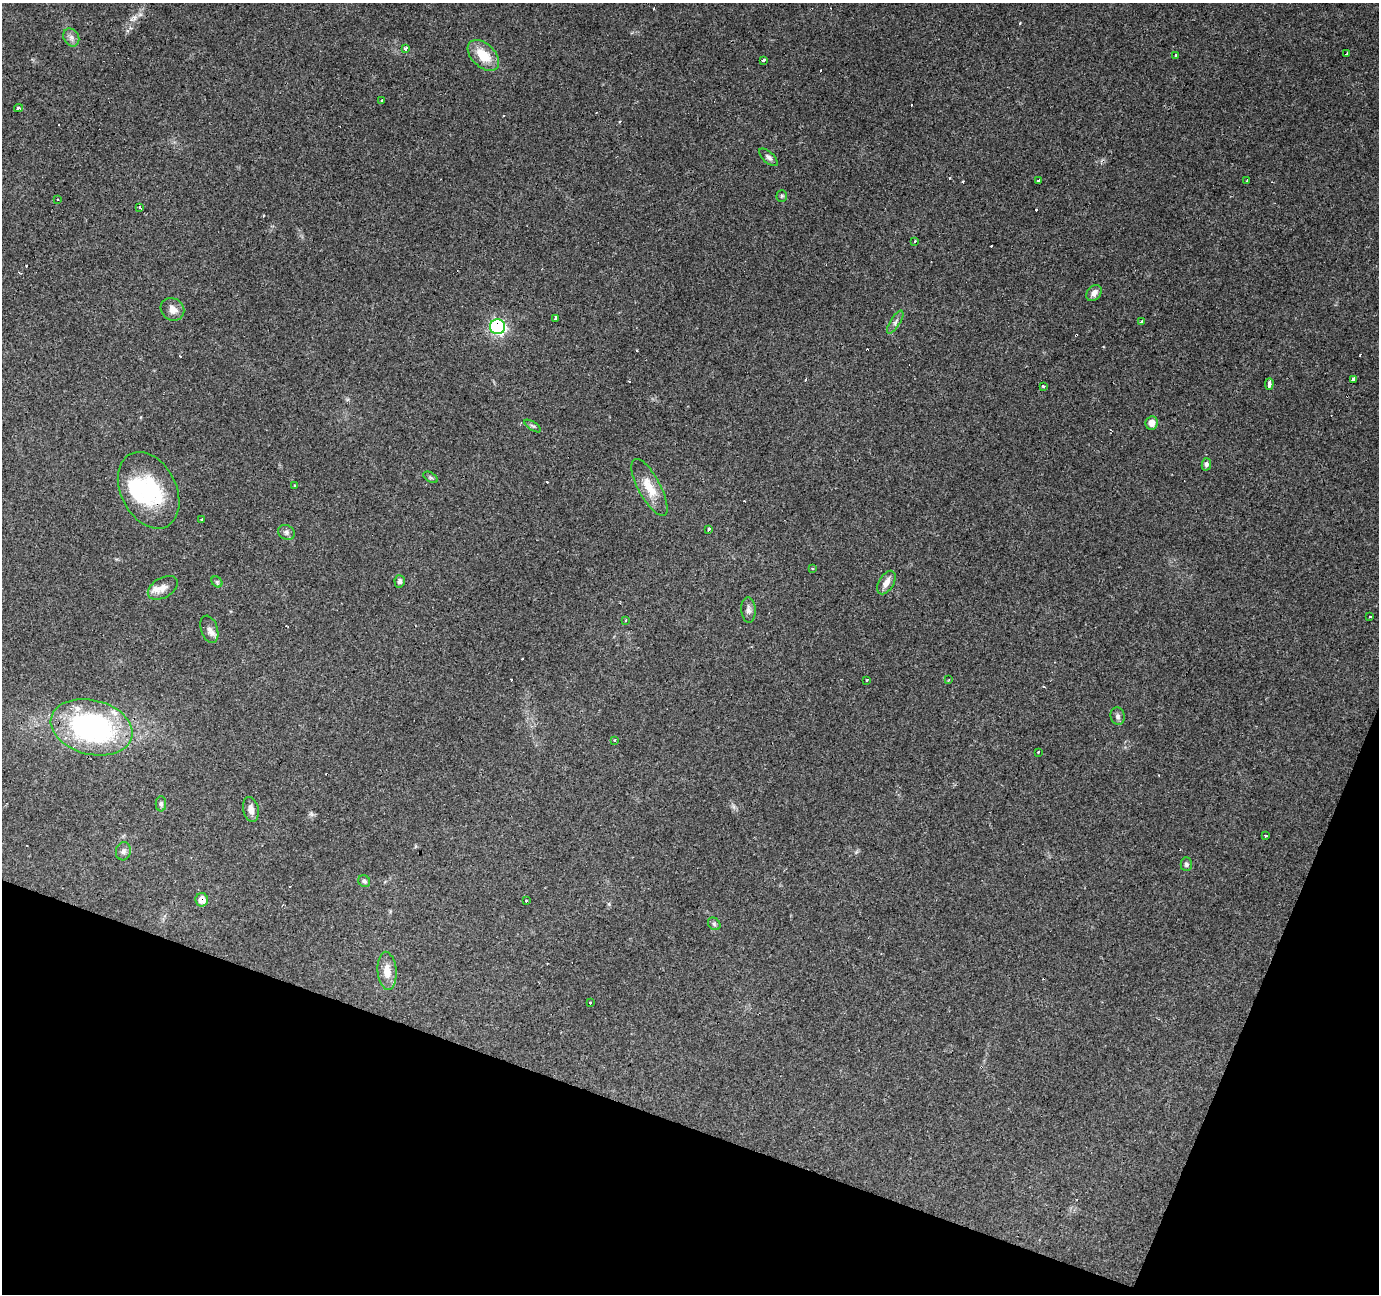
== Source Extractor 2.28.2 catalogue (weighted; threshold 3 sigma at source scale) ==
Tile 15 of 4 x 4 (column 3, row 4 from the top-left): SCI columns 2754-4130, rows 208-1499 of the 5510 x 5647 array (HDU 1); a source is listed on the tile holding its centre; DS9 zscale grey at full resolution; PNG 1381 x 1296 px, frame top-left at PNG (2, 3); each listed source drawn as its Kron ellipse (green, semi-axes under 4 px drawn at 4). Shown black and unused: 18% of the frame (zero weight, under 3 of 4 exposures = <1% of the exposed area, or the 3 px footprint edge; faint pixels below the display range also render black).
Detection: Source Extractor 2.28.2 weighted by HDU 2 'WHT'; one run over the whole footprint, this tile lists its part. Background 0.0565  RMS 0.0043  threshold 0.0191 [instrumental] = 3 sigma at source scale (4.5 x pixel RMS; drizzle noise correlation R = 1.50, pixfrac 1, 0.0396/0.0396 arcsec/px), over >= 5 px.
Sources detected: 88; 1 inside a brighter object's white glare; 25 cosmic-ray / hot-pixel residue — neither listed nor drawn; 2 inside a brighter listed object's ellipse — not listed separately; the other 60 listed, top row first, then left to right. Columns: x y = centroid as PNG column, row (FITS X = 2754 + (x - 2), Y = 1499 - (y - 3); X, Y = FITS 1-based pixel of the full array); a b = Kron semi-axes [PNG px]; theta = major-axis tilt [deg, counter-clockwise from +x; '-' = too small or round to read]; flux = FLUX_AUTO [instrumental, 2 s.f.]
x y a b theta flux
71 37 9 7 -59 1.8
406 49 4 3 - 4.7
1347 53 3 3 - 1.8
483 55 19 11 -44 10
1175 55 3 2 - 0.56
763 60 3 3 - 1.2
382 100 3 3 - 2.6
18 108 4 3 - 6.1
768 157 11 5 -42 1.4
1039 180 3 3 - 1.2
1247 180 3 2 - 1.1
782 196 5 5 - 0.59
57 199 3 3 - 0.88
140 207 3 3 - 19
915 241 3 2 - 0.86
1094 293 9 6 47 2.3
172 309 12 11 - 3.4
556 318 3 3 - 5.9
1142 321 3 3 - 1.3
895 322 13 5 58 1.4
498 327 7 7 - 77
1353 379 3 3 - 5.5
1269 384 6 3 88 6.4
1044 386 3 3 - 2.4
1152 423 6 6 - 3.3
533 426 9 4 -32 0.75
1206 464 6 4 77 1.2
430 477 8 4 -31 0.79
295 485 3 3 - 1.1
649 487 32 11 -62 8.8
149 490 40 27 -63 34
202 519 3 3 - 1.5
709 529 4 3 - 1.4
286 532 8 7 - 1.4
812 568 4 3 - 0.45
400 581 6 5 - 1.4
217 582 6 5 - 0.7
886 582 13 7 59 3.2
163 588 16 10 30 3.6
748 610 12 7 -86 1.9
1370 617 3 2 - 0.48
626 620 3 2 - 0.87
209 629 14 8 -71 2.3
867 680 3 3 - 0.6
949 680 3 2 - 0.56
1118 716 9 7 -76 1.4
91 727 41 27 -14 91
614 740 3 3 - 0.79
1038 752 3 3 - 2.3
161 804 7 5 -90 0.93
251 809 12 7 -77 2.7
1266 836 3 3 - 1.5
123 851 9 7 75 1.4
1186 864 7 5 90 0.96
364 881 6 5 - 0.92
202 900 7 6 - 4.5
526 901 3 3 - 1.5
714 924 7 5 -46 0.81
387 971 19 9 -85 5.4
590 1003 3 3 - 2.1
Overlapping masked pixels (flux is a lower limit): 3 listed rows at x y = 498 327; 149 490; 202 900
Unlisted compact peaks at least as high as the median listed source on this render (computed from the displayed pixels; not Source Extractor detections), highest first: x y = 134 18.